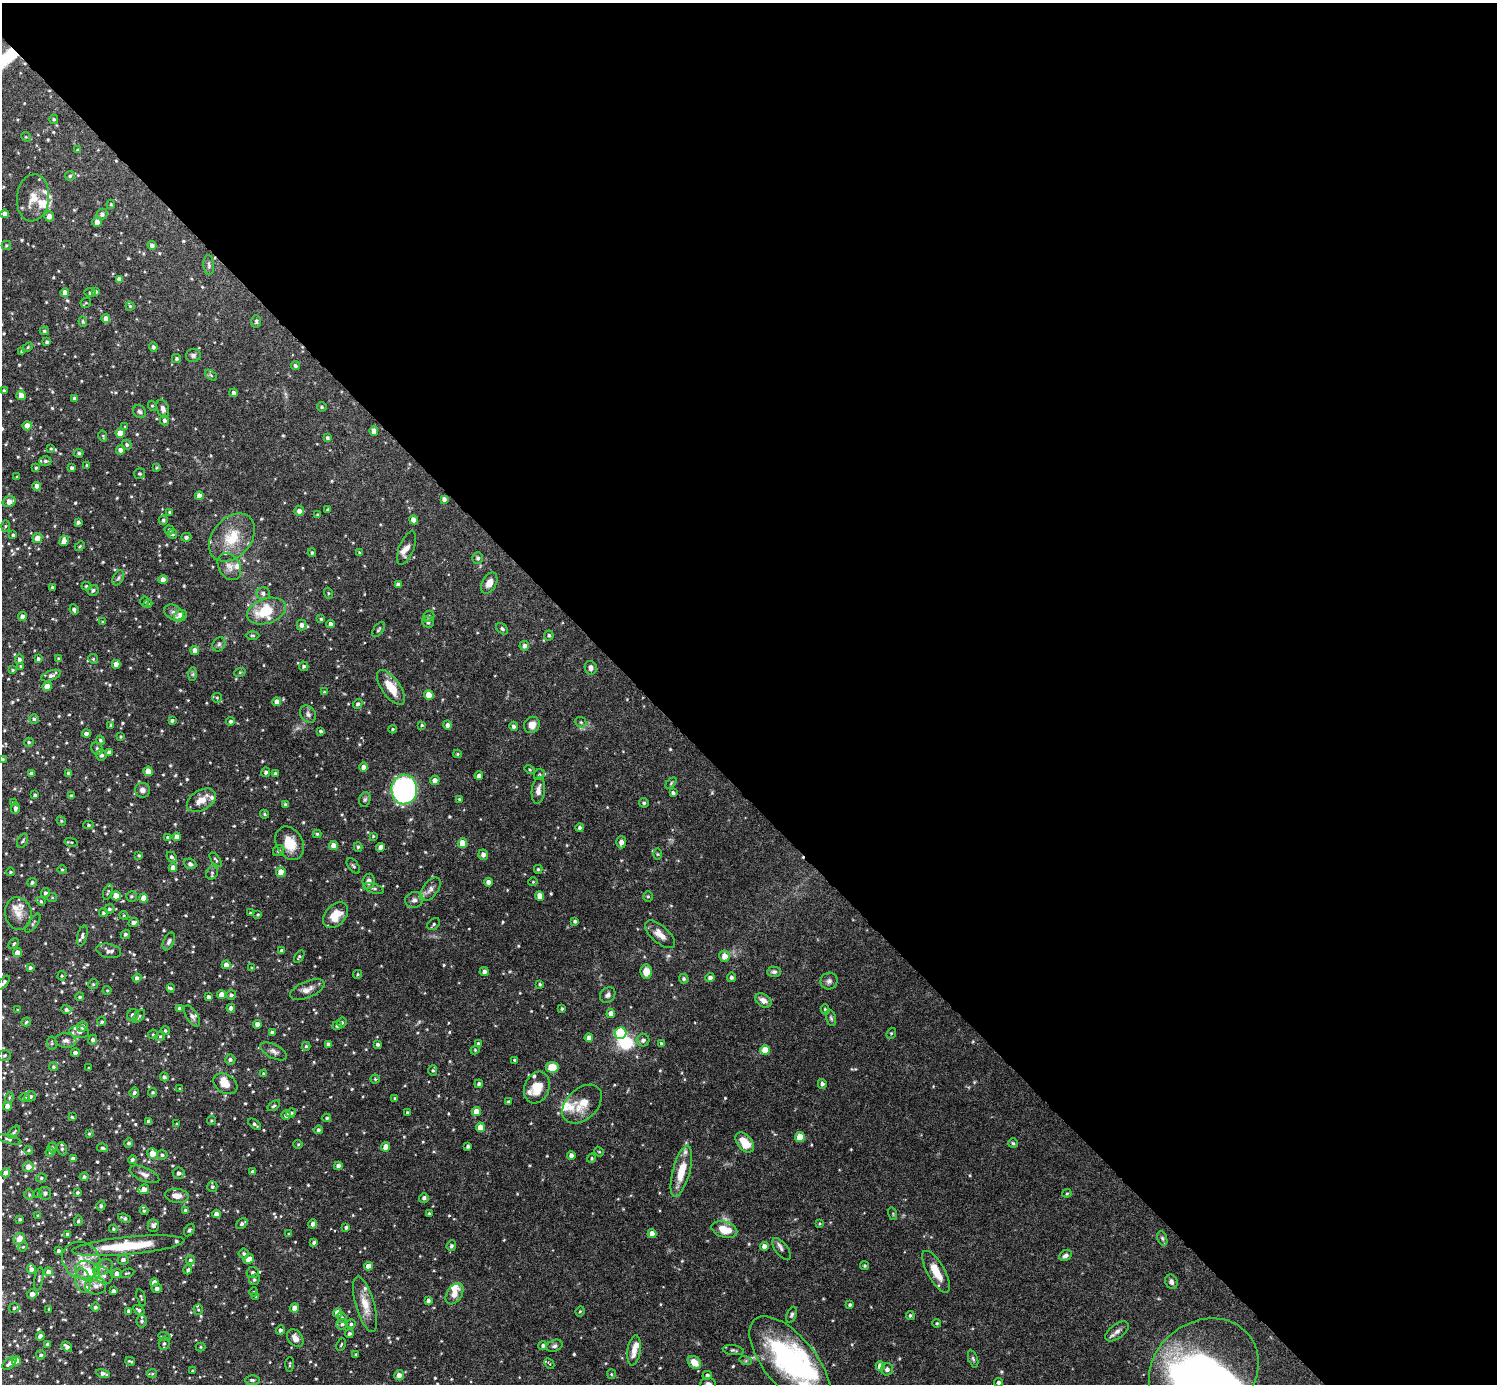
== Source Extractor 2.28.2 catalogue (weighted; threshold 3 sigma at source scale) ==
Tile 8 of 4 x 4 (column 4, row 2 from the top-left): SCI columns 4488-5982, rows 3062-4443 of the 5982 x 5981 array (HDU 1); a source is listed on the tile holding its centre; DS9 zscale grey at full resolution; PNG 1499 x 1386 px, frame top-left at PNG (2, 3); each listed source drawn as its Kron ellipse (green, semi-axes under 4 px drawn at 4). Shown black and unused: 57% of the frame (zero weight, under 4 of 8 exposures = <1% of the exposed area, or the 3 px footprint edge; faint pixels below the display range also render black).
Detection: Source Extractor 2.28.2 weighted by HDU 2 'WHT'; one run over the whole footprint, this tile lists its part. Background 0.0745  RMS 0.0022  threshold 0.00894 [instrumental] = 3 sigma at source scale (4.09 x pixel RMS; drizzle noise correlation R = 1.36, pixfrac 0.8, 0.05/0.05 arcsec/px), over >= 5 px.
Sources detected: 708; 1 too faint to see at this stretch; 3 inside a brighter object's white glare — neither listed nor drawn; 40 inside a brighter listed object's ellipse — not listed separately; of the other 664, all 500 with FLUX_AUTO >= 0.218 (the completeness limit of this list) listed and drawn (164 fainter detections not listed), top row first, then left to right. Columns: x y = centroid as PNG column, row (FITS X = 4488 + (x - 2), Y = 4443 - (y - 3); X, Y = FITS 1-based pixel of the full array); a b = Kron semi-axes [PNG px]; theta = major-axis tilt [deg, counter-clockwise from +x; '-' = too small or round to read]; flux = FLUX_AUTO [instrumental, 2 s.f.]
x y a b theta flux
54 119 4 4 - 0.34
26 137 5 4 - 0.26
78 150 4 3 - 0.27
70 176 5 5 - 0.38
33 198 23 16 84 3.2
111 204 5 4 - 0.25
5 214 4 4 - 0.94
102 214 5 5 - 0.69
49 216 5 4 - 1.1
97 222 5 4 - 1.3
6 245 4 4 - 0.31
152 245 4 4 - 0.73
209 265 10 5 -85 0.53
119 279 4 4 - 0.86
95 292 4 4 - 0.64
65 293 4 4 - 1.7
90 293 5 4 - 0.41
86 303 5 5 - 0.24
130 306 4 4 - 0.25
106 318 4 4 - 1.2
83 321 5 4 - 0.27
256 321 6 5 - 0.37
44 331 4 4 - 0.32
47 342 3 3 - 0.41
28 347 6 3 45 0.23
153 347 5 4 - 0.56
22 352 3 3 - 0.29
193 355 7 6 - 0.52
176 359 4 4 - 0.38
295 366 4 4 - 0.47
211 375 7 3 -38 0.32
4 390 4 3 - 0.25
233 393 4 4 - 0.74
21 395 5 4 - 1.6
75 399 4 4 - 0.74
152 406 5 4 - 0.24
322 407 5 4 - 0.31
163 409 9 6 -71 0.86
139 412 7 6 - 0.54
164 420 5 4 - 0.56
27 426 4 4 - 2.4
125 427 4 4 - 0.27
374 431 5 4 - 1.5
120 433 4 4 - 2.5
103 436 5 3 - 0.22
327 438 4 4 - 0.36
127 445 5 4 - 0.38
51 448 4 3 - 0.22
120 450 4 4 - 0.83
79 453 5 4 - 0.4
45 461 6 4 -1 0.41
87 465 3 3 - 0.29
36 468 4 3 - 0.25
72 468 4 3 - 0.46
157 468 3 3 - 0.23
139 474 5 5 - 0.34
17 477 3 3 - 0.27
37 486 4 4 - 1.2
199 496 4 4 - 1.5
444 499 4 4 - 0.72
9 501 6 5 - 1.4
328 510 3 3 - 0.26
299 511 5 5 - 0.98
170 512 4 3 - 0.34
318 515 3 3 - 0.23
163 520 5 4 - 0.41
413 520 4 4 - 1.5
78 522 3 3 - 0.45
5 526 5 4 - 0.24
169 530 5 4 - 0.31
172 534 5 4 - 0.49
13 535 3 3 - 0.39
186 537 5 4 - 0.55
37 538 5 5 - 2
232 538 27 19 50 6.5
64 541 5 4 - 1.4
80 546 6 3 45 0.24
406 548 17 7 68 1.4
312 553 4 3 - 0.26
360 553 4 3 - 0.35
478 558 6 5 - 0.52
229 567 14 10 -57 1.6
118 578 8 5 60 0.43
163 580 4 4 - 1.4
489 583 11 7 61 1.6
398 584 4 4 - 0.7
86 586 5 4 - 0.33
52 587 3 3 - 0.29
93 590 6 5 - 0.49
263 593 7 6 - 0.61
328 593 5 3 - 0.22
145 601 5 4 - 0.26
148 604 4 3 - 0.26
74 610 5 4 - 0.58
267 611 20 12 19 7.2
174 612 10 7 -29 0.94
22 616 4 4 - 1
181 616 6 5 - 2.4
429 616 6 5 - 0.39
321 619 4 4 - 0.28
103 622 3 3 - 0.27
428 622 6 5 - 0.63
330 624 4 4 - 0.73
301 625 5 5 - 0.71
502 629 7 5 -39 0.39
378 630 9 4 51 0.4
252 635 7 3 -1 0.25
549 635 5 5 - 0.36
219 644 7 6 - 0.51
524 646 5 5 - 0.76
195 650 4 4 - 1.4
19 659 4 4 - 0.47
38 659 3 3 - 0.41
59 659 4 3 - 0.44
93 659 5 4 - 0.27
116 664 4 4 - 1.3
21 666 4 3 - 0.22
304 666 5 4 - 0.42
591 668 7 6 - 0.83
13 670 4 3 - 0.25
240 672 6 3 19 0.23
193 674 7 4 89 0.33
51 676 10 5 20 0.67
47 687 4 4 - 2
391 687 20 9 -55 4.1
324 692 3 3 - 0.23
429 695 5 4 - 2.9
217 698 5 4 - 0.26
277 702 4 4 - 1.3
358 704 5 4 - 0.48
308 714 9 7 -55 0.77
34 719 4 4 - 0.38
172 720 4 3 - 0.43
231 721 4 4 - 0.42
581 722 6 5 - 0.33
111 725 4 3 - 0.38
422 725 4 3 - 0.27
448 725 4 4 - 0.84
532 725 8 7 - 1.5
514 726 4 4 - 0.57
393 729 4 3 - 0.26
321 731 3 3 - 0.4
86 733 4 4 - 0.6
121 737 4 3 - 0.23
100 740 4 4 - 0.36
29 742 5 4 - 0.35
97 749 6 5 - 0.42
109 752 4 4 - 0.63
458 754 4 4 - 0.23
101 755 5 5 - 0.62
3 759 3 3 - 0.26
363 767 4 4 - 1
530 769 5 4 - 0.25
148 771 4 4 - 2.9
266 772 5 4 - 0.49
31 773 4 3 - 0.45
69 773 4 4 - 0.65
275 774 3 3 - 0.55
539 775 6 5 - 0.43
479 776 4 4 - 0.87
435 780 5 4 - 0.99
671 783 6 4 47 0.28
404 789 15 13 88 44
142 790 7 7 - 0.93
538 790 14 6 83 1.3
673 793 4 3 - 0.46
35 795 3 3 - 0.38
71 796 4 4 - 0.48
365 799 7 5 73 0.44
459 799 4 3 - 0.23
201 800 16 9 30 2.5
13 803 4 3 - 0.22
644 803 5 4 - 0.39
286 805 4 4 - 0.48
15 808 6 4 89 0.67
264 814 5 3 - 0.26
61 821 5 4 - 0.25
88 825 5 4 - 0.32
580 828 4 4 - 0.57
317 834 4 4 - 0.26
373 836 4 4 - 0.22
168 837 4 3 - 0.34
177 837 4 4 - 1.6
23 841 7 5 60 0.39
71 842 7 3 -12 0.23
621 842 6 5 - 0.8
290 843 17 13 -62 4.1
463 843 5 4 - 3.8
333 846 4 4 - 1.7
358 847 5 4 - 0.33
381 847 4 4 - 1.3
279 851 6 5 - 0.48
657 854 6 4 -89 0.24
139 855 4 3 - 0.31
483 855 5 5 - 0.88
172 857 6 4 -49 0.5
216 860 8 3 -53 0.31
190 864 6 5 - 0.55
353 866 9 5 -52 0.41
173 868 4 4 - 1.5
538 869 4 4 - 0.28
62 870 4 4 - 0.23
10 872 4 3 - 0.25
281 872 5 5 - 2.5
212 873 7 6 - 0.45
369 881 7 6 - 1
32 882 5 4 - 0.45
489 882 4 4 - 1
533 882 4 4 - 0.22
374 888 10 4 -17 0.49
430 889 14 7 53 1.1
108 892 8 3 72 0.27
45 893 5 4 - 0.48
116 896 5 4 - 2.5
131 896 5 5 - 0.36
540 896 5 4 - 2
648 896 5 4 - 0.26
52 897 5 4 - 0.24
144 898 4 4 - 2.1
414 900 9 8 - 0.85
41 901 5 4 - 0.25
109 909 5 4 - 0.44
104 912 4 4 - 0.4
18 913 16 13 -80 2.1
250 913 3 3 - 0.25
124 915 4 4 - 0.22
258 915 4 3 - 0.23
336 915 15 10 47 3.4
575 921 4 4 - 0.42
33 923 11 4 54 0.4
133 923 5 4 - 0.76
434 924 7 5 42 0.44
125 934 5 4 - 0.41
660 934 18 8 -41 2.1
82 936 10 5 76 0.63
169 941 9 5 65 0.56
14 944 6 4 46 0.3
282 950 3 3 - 0.43
109 951 12 7 -11 1
17 953 4 4 - 1.5
724 956 5 5 - 1.9
299 957 7 4 57 0.34
226 965 4 4 - 1.2
30 968 4 4 - 0.49
252 968 4 4 - 0.22
484 971 5 4 - 0.69
646 972 7 5 -85 2.3
774 972 7 5 2 0.5
357 974 4 4 - 0.23
62 976 5 4 - 0.23
731 977 5 4 - 0.52
137 978 4 4 - 0.61
710 978 4 4 - 0.78
684 979 5 4 - 0.44
829 981 8 8 - 0.73
3 983 8 4 49 0.58
93 984 5 4 - 0.3
540 984 3 3 - 0.26
171 988 4 3 - 0.3
307 989 18 8 23 1.5
107 990 4 4 - 0.23
221 995 4 4 - 2.2
231 995 5 5 - 0.54
608 995 8 7 - 0.7
80 997 4 4 - 0.4
209 997 4 3 - 0.65
763 1001 9 6 -30 1.3
179 1008 4 4 - 0.44
231 1008 4 4 - 0.88
66 1009 5 4 - 0.49
562 1009 4 3 - 0.3
825 1009 5 4 - 0.33
18 1010 4 3 - 0.24
611 1014 4 4 - 1.7
133 1015 6 5 - 0.76
139 1016 8 4 48 0.33
192 1016 12 5 -56 0.7
831 1018 8 5 -74 0.41
26 1022 5 4 - 0.32
102 1022 4 4 - 0.35
342 1022 5 4 - 0.36
257 1024 4 4 - 1.2
337 1025 5 4 - 0.47
82 1027 5 5 - 1
165 1031 4 4 - 0.34
79 1032 10 6 -8 0.87
272 1032 4 3 - 0.6
621 1033 6 6 - 12
891 1033 6 4 68 0.28
153 1034 5 4 - 0.25
160 1036 5 4 - 0.28
589 1038 4 4 - 1.1
93 1040 5 4 - 0.58
643 1040 6 6 - 0.73
66 1041 11 7 -5 0.87
52 1043 6 5 - 0.32
661 1043 4 3 - 0.29
328 1044 4 3 - 0.6
377 1044 3 3 - 0.45
478 1044 4 4 - 0.33
306 1046 4 4 - 0.33
475 1050 4 4 - 0.23
765 1050 5 5 - 3.3
274 1051 14 7 -27 0.98
75 1053 4 4 - 0.67
4 1055 6 5 - 0.35
230 1060 5 5 - 0.5
515 1060 3 3 - 0.32
53 1067 4 4 - 0.36
552 1067 6 5 - 4
89 1068 3 2 - 0.22
433 1071 5 4 - 0.3
264 1074 4 4 - 0.42
164 1077 4 4 - 0.51
375 1079 4 4 - 0.26
225 1084 13 9 -32 2.4
479 1084 4 4 - 0.52
822 1084 5 4 - 0.55
537 1088 16 12 69 3.7
180 1089 4 3 - 0.37
153 1092 4 4 - 0.32
134 1093 5 4 - 0.43
30 1096 6 5 - 0.47
9 1097 5 4 - 0.26
24 1097 5 4 - 0.31
395 1098 3 3 - 0.24
508 1101 4 3 - 0.22
582 1104 23 15 43 4
7 1106 4 4 - 1.5
274 1106 7 4 35 0.35
476 1112 4 4 - 2.5
291 1113 5 4 - 0.37
407 1113 3 3 - 0.27
286 1115 5 4 - 0.9
72 1117 4 4 - 0.25
327 1118 4 4 - 0.32
149 1121 4 4 - 0.62
211 1121 4 4 - 0.26
177 1124 4 3 - 0.23
255 1124 7 4 -38 0.48
480 1127 4 4 - 2.3
318 1130 4 4 - 0.44
14 1132 7 3 49 0.32
89 1134 4 3 - 0.26
800 1137 5 4 - 4.3
10 1139 12 4 -16 0.46
129 1143 4 4 - 0.41
745 1143 11 7 -51 3.9
1013 1143 5 4 - 0.31
298 1144 5 4 - 0.23
468 1146 3 3 - 0.42
386 1147 4 4 - 2.2
52 1148 5 4 - 0.38
103 1148 5 4 - 0.33
62 1149 7 4 -73 0.41
28 1150 4 4 - 0.26
50 1152 4 4 - 0.22
599 1152 5 4 - 0.22
153 1154 6 5 - 2.6
162 1155 5 4 - 0.45
571 1155 4 4 - 0.87
591 1158 5 4 - 0.24
73 1159 4 4 - 0.81
132 1159 4 4 - 0.53
338 1166 4 4 - 0.83
28 1167 5 5 - 1.5
681 1171 26 8 75 4.9
253 1172 4 4 - 0.71
6 1173 4 4 - 1.7
179 1173 6 5 - 0.83
144 1174 16 7 -23 1.1
84 1177 4 4 - 0.41
41 1178 5 4 - 0.36
212 1187 5 5 - 0.42
144 1189 5 4 - 1.6
38 1193 4 4 - 0.22
45 1193 6 6 - 0.67
77 1193 3 3 - 0.36
1067 1193 4 4 - 0.25
29 1194 5 4 - 0.28
177 1196 12 7 -6 1.8
424 1198 5 4 - 0.64
101 1206 5 4 - 0.39
185 1210 3 3 - 0.29
144 1211 4 4 - 0.35
429 1213 3 3 - 0.24
216 1214 4 4 - 1.1
893 1214 6 4 -74 0.25
38 1216 3 3 - 0.35
124 1218 7 3 -21 0.52
20 1219 3 3 - 0.32
78 1221 5 3 - 0.29
242 1224 6 4 39 0.59
313 1224 4 4 - 0.7
820 1224 4 3 - 0.22
153 1225 6 5 - 0.68
346 1227 4 4 - 0.44
113 1229 4 4 - 0.27
724 1229 13 8 -16 4
189 1230 7 4 59 0.41
652 1233 4 4 - 1.4
67 1234 4 3 - 0.48
289 1234 4 4 - 0.31
1162 1238 7 4 -71 0.4
19 1239 6 5 - 2
314 1243 4 3 - 0.48
128 1246 56 9 6 11
451 1246 5 4 - 0.38
764 1246 4 4 - 1.2
23 1247 5 4 - 0.22
782 1249 13 6 -53 0.66
59 1251 3 3 - 0.52
244 1254 5 5 - 0.46
1066 1255 6 5 - 0.75
249 1259 5 4 - 2
81 1260 20 17 -38 3.8
123 1260 5 5 - 0.67
190 1260 5 4 - 0.43
368 1266 4 4 - 1.7
865 1266 4 4 - 0.28
103 1267 11 6 29 0.88
31 1269 5 4 - 0.92
188 1270 4 4 - 0.4
88 1271 13 10 -25 4.8
48 1272 4 4 - 1.2
253 1272 6 5 - 0.64
936 1272 23 8 -60 3.8
117 1273 5 4 - 0.99
127 1273 7 3 15 0.25
103 1275 10 7 -38 1.1
39 1279 12 4 80 0.43
83 1280 12 7 -79 1.4
254 1280 5 5 - 0.44
154 1282 4 4 - 1.6
1171 1282 7 6 - 0.88
95 1286 10 8 -5 1.4
157 1289 5 4 - 0.69
114 1291 4 3 - 0.72
254 1292 4 4 - 0.24
32 1294 5 5 - 1.1
454 1294 12 7 56 1.9
256 1296 3 3 - 0.24
141 1298 9 2 -75 0.23
428 1300 4 4 - 0.57
365 1304 29 9 -74 3.2
850 1305 4 3 - 0.41
95 1307 4 4 - 0.43
14 1308 5 4 - 0.36
295 1308 4 4 - 2.2
49 1309 3 3 - 0.26
139 1310 6 4 -34 0.5
198 1310 5 4 - 0.24
129 1311 4 3 - 0.54
580 1311 5 3 - 0.25
337 1313 4 4 - 1.8
792 1315 8 4 67 0.44
910 1315 4 4 - 0.34
342 1317 5 4 - 0.31
142 1321 6 5 - 0.49
937 1323 4 4 - 0.25
342 1324 5 5 - 0.45
351 1324 4 4 - 0.36
280 1330 5 4 - 0.54
1117 1331 13 7 37 1.1
349 1333 4 4 - 0.42
40 1336 4 4 - 0.89
164 1336 6 3 -17 0.26
295 1338 10 7 -52 1.4
164 1343 6 5 - 0.47
48 1345 4 4 - 0.48
341 1345 6 3 63 0.24
543 1345 4 4 - 0.44
554 1346 8 5 23 0.52
67 1347 6 4 -40 0.81
201 1347 5 4 - 0.24
634 1350 15 6 82 1.8
733 1350 10 5 -8 0.46
356 1354 3 3 - 0.29
41 1355 5 4 - 0.39
973 1359 9 4 -71 0.4
16 1361 4 4 - 2.8
130 1361 5 2 - 0.29
746 1361 6 4 -18 0.31
694 1362 7 5 -46 2.8
790 1362 55 26 -50 33
9 1363 8 4 39 0.7
290 1364 7 3 86 0.25
549 1364 5 3 - 0.38
880 1366 5 4 - 1.6
887 1369 6 6 - 0.76
192 1371 3 3 - 0.27
1204 1371 57 49 36 93
103 1373 7 4 -14 0.74
152 1374 5 4 - 0.24
611 1374 5 4 - 0.24
399 1375 5 5 - 1.2
707 1375 4 4 - 0.6
252 1380 7 5 -1 0.4
998 1382 4 4 - 0.44
708 1384 8 6 -6 0.73
Isophote crosses this tile's border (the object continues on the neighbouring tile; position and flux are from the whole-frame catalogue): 5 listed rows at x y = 3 759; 3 983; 790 1362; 1204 1371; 708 1384